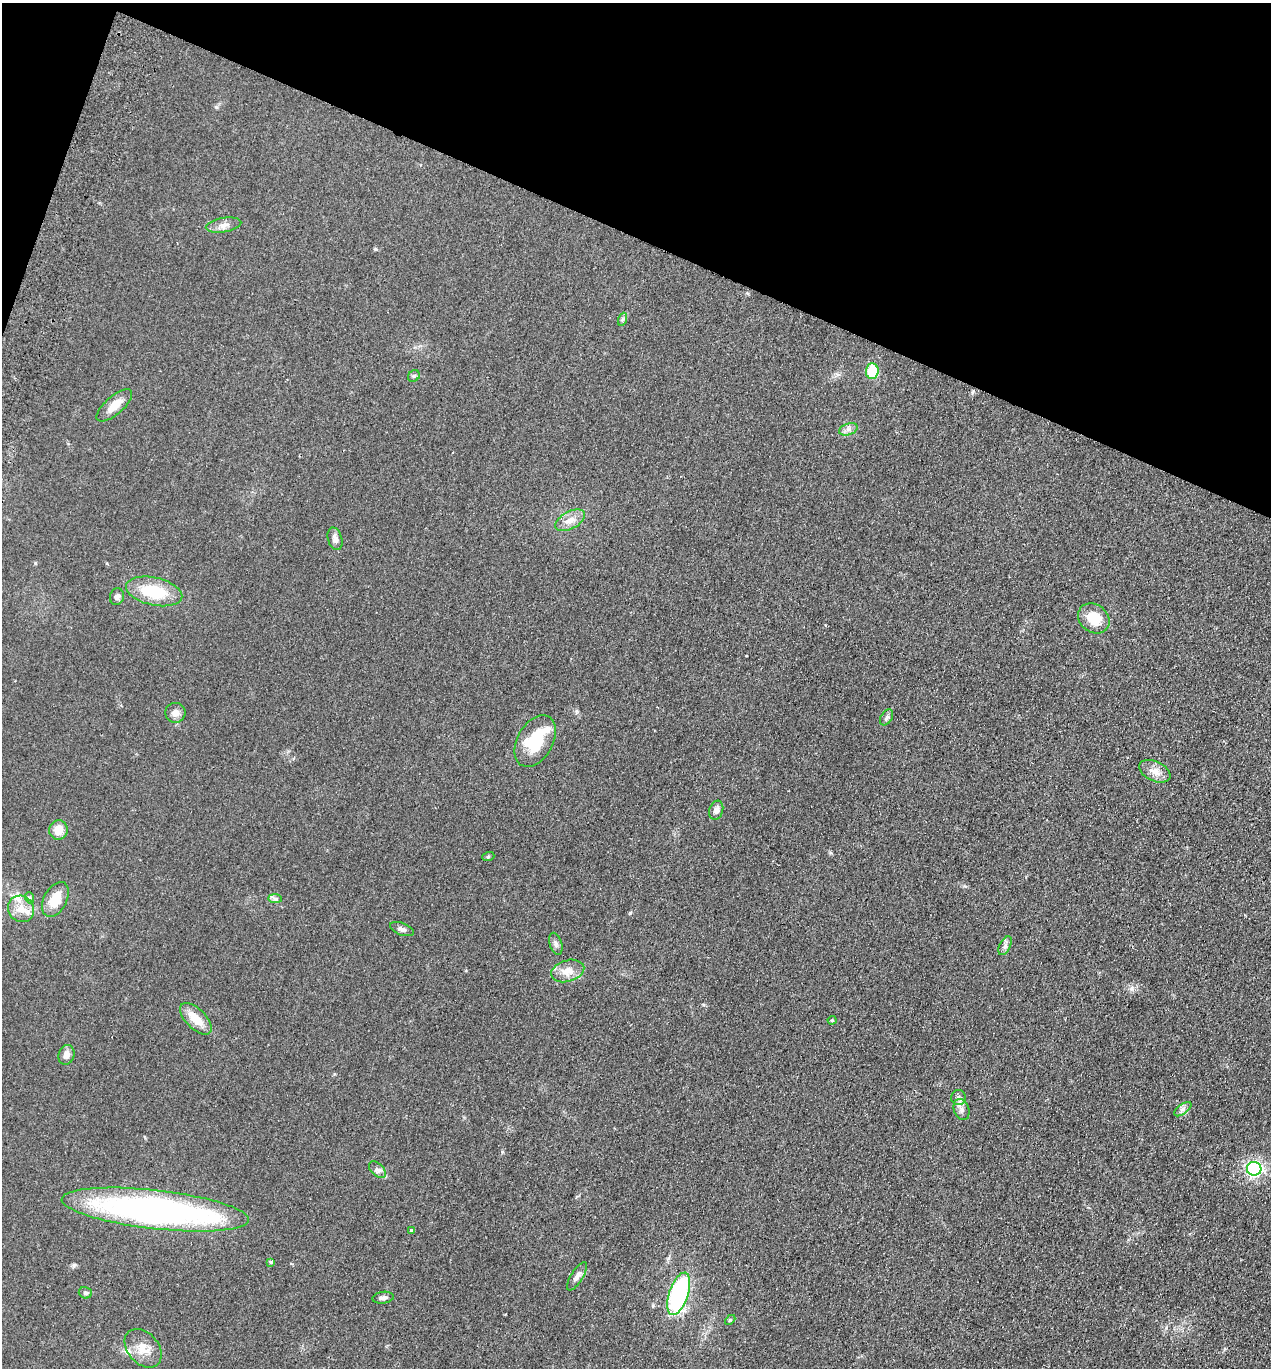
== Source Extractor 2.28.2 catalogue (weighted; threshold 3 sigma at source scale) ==
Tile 2 of 4 x 4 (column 2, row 1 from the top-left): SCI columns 1461-2729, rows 4123-5488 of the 5589 x 5512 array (HDU 1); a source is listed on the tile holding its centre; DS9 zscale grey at full resolution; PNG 1273 x 1370 px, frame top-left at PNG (2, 3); each listed source drawn as its Kron ellipse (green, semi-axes under 4 px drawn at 4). Shown black and unused: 19% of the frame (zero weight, under 2 of 3 exposures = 3% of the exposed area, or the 3 px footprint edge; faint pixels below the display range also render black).
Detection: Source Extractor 2.28.2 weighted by HDU 2 'WHT'; one run over the whole footprint, this tile lists its part. Background 0.0752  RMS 0.0094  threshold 0.0425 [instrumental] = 3 sigma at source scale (4.5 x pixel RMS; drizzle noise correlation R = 1.50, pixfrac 1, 0.05/0.05 arcsec/px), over >= 5 px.
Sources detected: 47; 1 cosmic-ray / hot-pixel residue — neither listed nor drawn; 3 inside a brighter listed object's ellipse — not listed separately; the other 43 listed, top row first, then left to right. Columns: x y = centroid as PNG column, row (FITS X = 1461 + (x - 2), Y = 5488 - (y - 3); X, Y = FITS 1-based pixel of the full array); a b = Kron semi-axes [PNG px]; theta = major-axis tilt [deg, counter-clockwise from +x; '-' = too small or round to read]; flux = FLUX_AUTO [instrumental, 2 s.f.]
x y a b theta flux
223 225 18 7 9 6
623 319 7 4 71 1.5
872 371 8 6 86 28
414 376 6 5 - 1.7
114 405 22 9 41 12
848 429 9 6 19 3.4
570 520 16 8 28 8.3
335 539 11 7 -73 4.3
154 591 28 14 -13 37
117 597 8 7 - 2.9
1094 618 17 14 -39 20
175 713 10 10 - 5.9
887 717 9 5 56 2.5
535 741 28 17 60 37
1155 771 17 10 -25 8.3
716 810 10 7 72 4.1
58 830 10 9 - 11
488 857 6 4 19 1.1
30 898 6 4 -71 1.3
55 899 18 11 62 20
275 899 7 4 -1 2
21 909 14 12 -48 12
402 929 12 6 -20 3.4
556 944 11 6 -74 3.1
1005 946 10 5 63 3
568 971 17 10 17 11
196 1019 20 10 -45 16
832 1020 4 4 - 1
66 1055 10 8 74 5.3
958 1097 7 7 - 3.2
962 1109 11 7 -68 4.6
1183 1109 10 5 35 3
1254 1169 7 7 - 180
377 1170 10 6 -44 3.3
155 1210 94 19 -6 350
411 1230 3 3 - 6.4
271 1262 3 3 - 2.7
577 1276 16 6 58 4.4
85 1293 7 5 -15 1.9
679 1294 22 9 71 130
383 1298 11 6 6 3
730 1320 6 4 44 1.1
143 1348 22 15 -48 15
Unlisted compact peaks at least as high as the median listed source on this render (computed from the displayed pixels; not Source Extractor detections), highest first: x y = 1132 988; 630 913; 375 249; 35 563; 502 1152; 831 853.